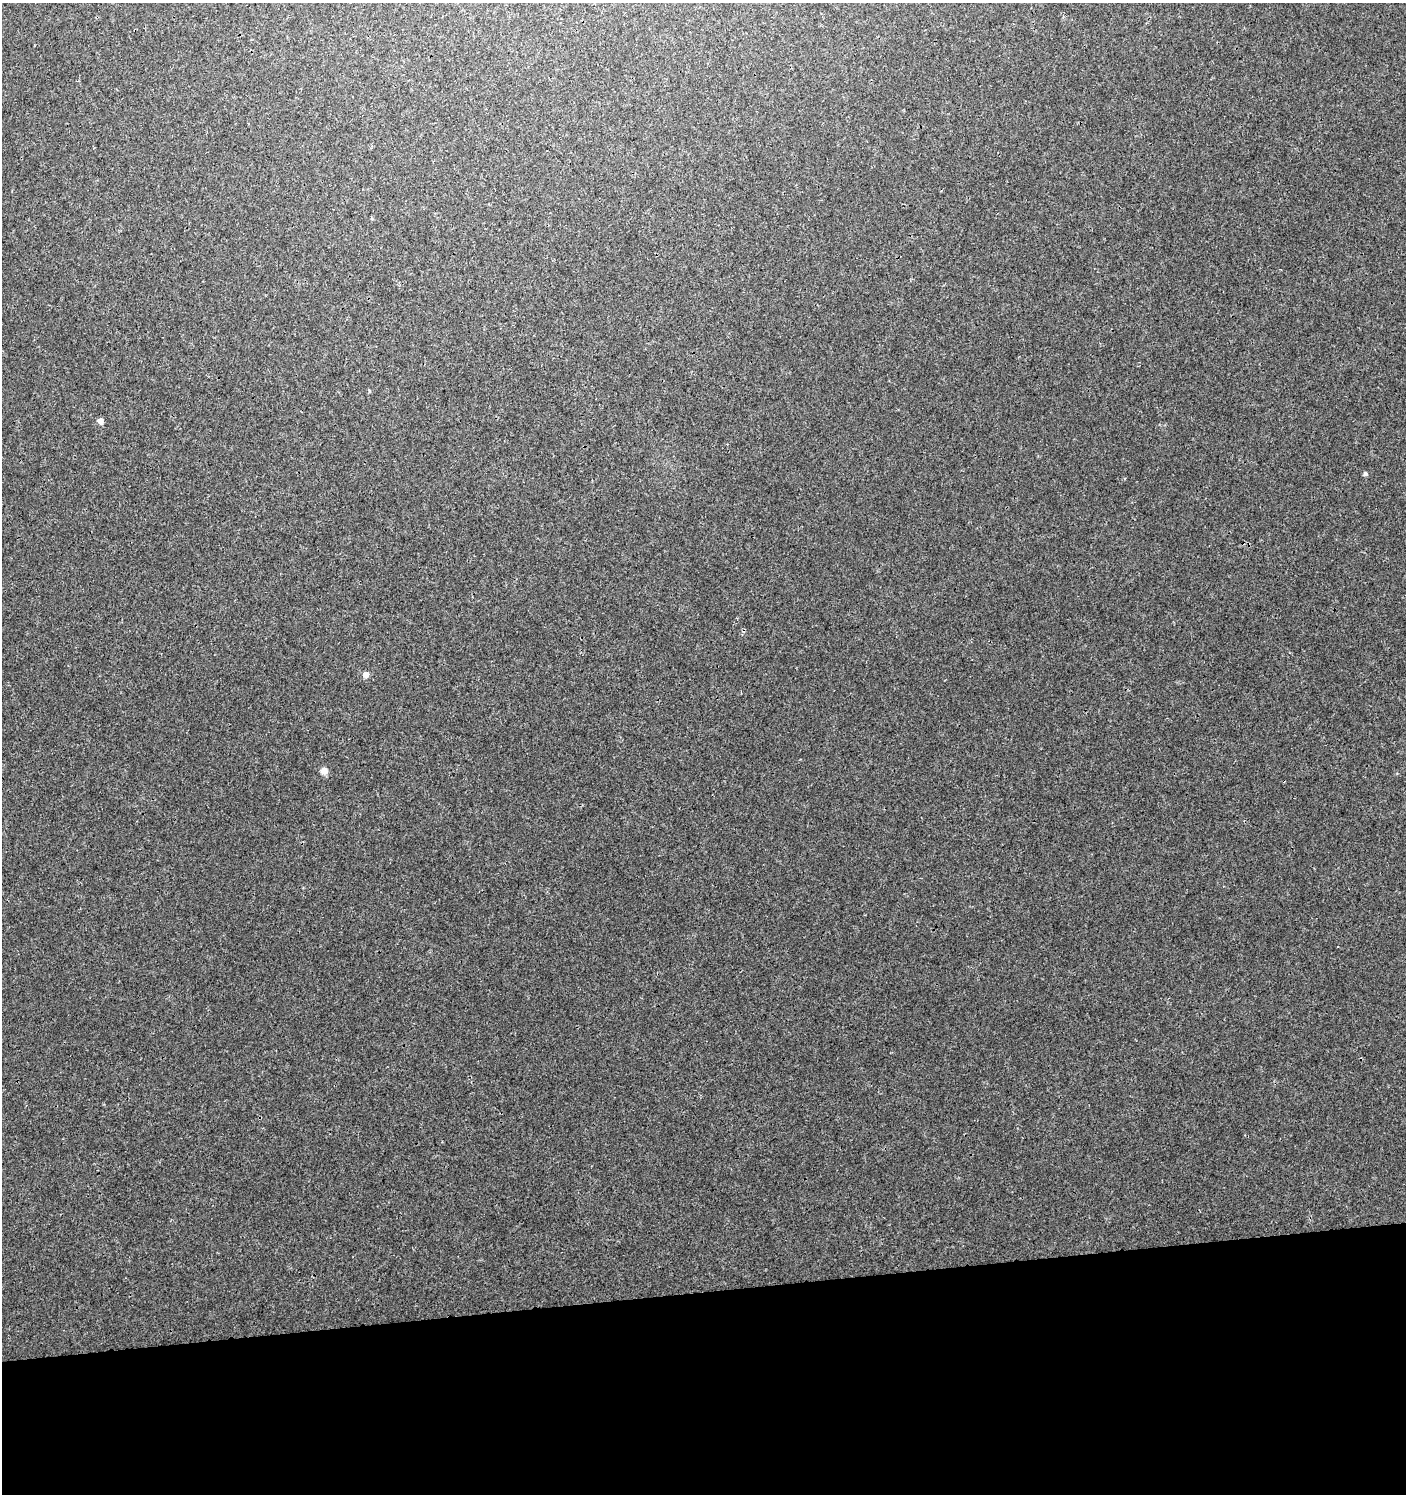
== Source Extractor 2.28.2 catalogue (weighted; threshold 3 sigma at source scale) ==
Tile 8 of 3 x 3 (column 2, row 3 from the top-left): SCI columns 1412-2815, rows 46-1537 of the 4271 x 4564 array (HDU 1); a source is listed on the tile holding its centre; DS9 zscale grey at full resolution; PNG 1408 x 1496 px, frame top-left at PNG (2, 3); no overlay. Shown black and unused: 14% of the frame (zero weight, under 3 of 4 exposures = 4% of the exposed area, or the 3 px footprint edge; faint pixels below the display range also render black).
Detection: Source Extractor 2.28.2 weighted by HDU 2 'WHT'; one run over the whole footprint, this tile lists its part. Background 0.00163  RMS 0.0022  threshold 0.00983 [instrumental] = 3 sigma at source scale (4.5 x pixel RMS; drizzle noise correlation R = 1.50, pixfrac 1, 0.0396/0.0396 arcsec/px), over >= 5 px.
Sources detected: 4; all 4 listed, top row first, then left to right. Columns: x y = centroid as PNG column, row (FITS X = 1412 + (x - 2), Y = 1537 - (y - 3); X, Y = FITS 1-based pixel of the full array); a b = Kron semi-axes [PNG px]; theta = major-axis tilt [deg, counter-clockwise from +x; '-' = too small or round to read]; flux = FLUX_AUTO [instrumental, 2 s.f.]
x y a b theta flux
100 421 5 4 - 2.3
1365 474 5 5 - 0.45
366 675 5 4 - 2.1
324 771 6 6 - 1.7